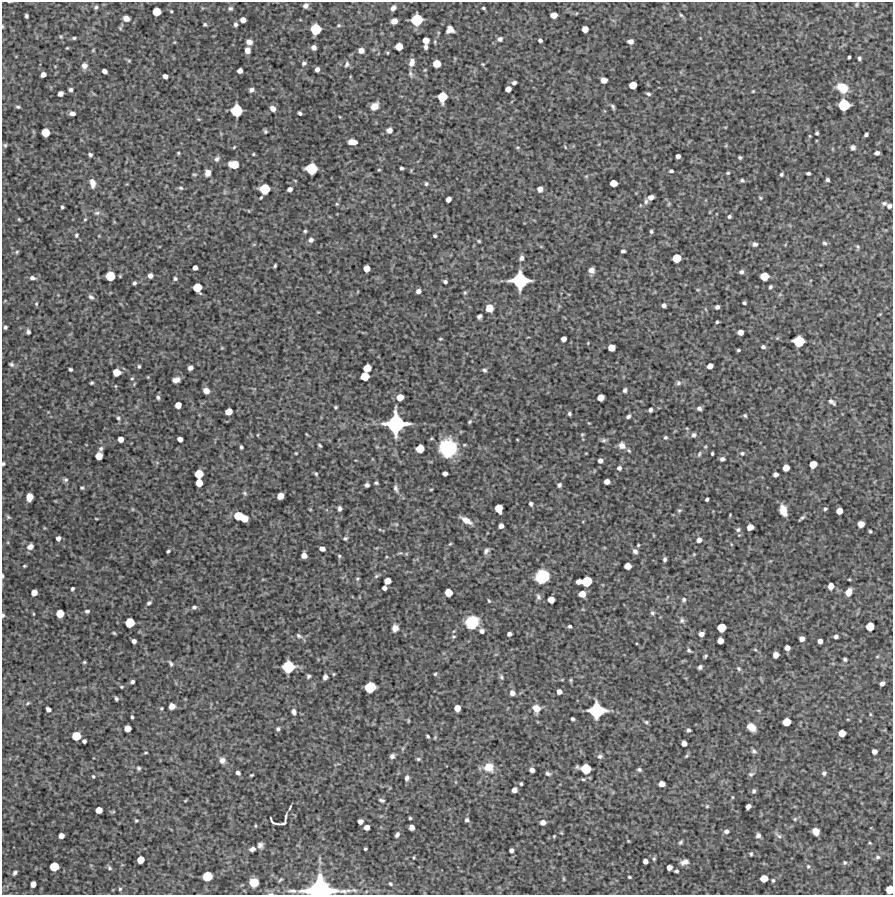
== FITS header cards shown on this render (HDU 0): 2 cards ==
NAXIS1  =                  891 /Length X axis
NAXIS2  =                  893 /Length Y axis

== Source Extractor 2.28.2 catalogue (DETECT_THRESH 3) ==
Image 891 x 893 px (HDU 0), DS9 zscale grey, 1 PNG px = 1 image px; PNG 895 x 897 px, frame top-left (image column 1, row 893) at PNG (2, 2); no overlay
Background 5290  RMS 280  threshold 852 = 3 sigma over >= 5 px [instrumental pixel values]
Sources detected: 471; all 471 listed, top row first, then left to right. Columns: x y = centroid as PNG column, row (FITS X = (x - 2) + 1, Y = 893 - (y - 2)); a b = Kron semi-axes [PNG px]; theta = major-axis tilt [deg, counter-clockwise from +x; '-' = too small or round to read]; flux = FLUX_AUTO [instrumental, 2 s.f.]
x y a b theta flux
857 4 6 5 - 2.7e+04
306 6 5 4 - 6.9e+04
96 7 5 4 - 3.4e+04
230 8 7 6 - 4.3e+04
393 8 5 4 - 7.7e+04
483 8 3 3 - 2.7e+04
171 11 3 3 - 2.0e+04
157 12 6 6 - 3.2e+05
554 15 6 5 - 1.6e+05
681 15 6 4 -44 2.7e+04
26 16 4 3 - 3.8e+04
126 18 6 5 - 1.1e+05
243 20 5 5 - 1.2e+05
417 20 8 8 - 7.0e+05
394 21 6 5 - 1.1e+05
205 24 4 4 - 2.9e+04
235 24 5 4 - 4.9e+04
339 25 6 4 1 2.6e+04
2 26 4 3 - 1.6e+04
120 28 5 4 - 2.2e+04
316 29 8 7 - 5.9e+05
585 29 5 5 - 1.5e+05
450 30 8 7 - 1.4e+05
61 36 6 4 -1 2.2e+04
74 38 4 3 - 2.7e+04
500 39 5 5 - 6.2e+04
426 40 5 5 - 1.7e+05
540 40 4 3 - 4.6e+04
630 41 5 4 - 8.2e+04
249 42 6 5 - 9.5e+04
399 46 6 5 - 2.4e+05
314 47 5 4 - 7.2e+04
426 47 5 3 - 5.5e+04
67 48 3 3 - 1.5e+04
93 50 5 4 - 1.8e+04
247 50 6 5 - 1.2e+05
361 50 6 6 - 9.0e+04
387 53 5 3 - 2.0e+04
849 57 3 3 - 2.9e+04
859 58 4 3 - 3.4e+04
129 61 5 4 - 2.1e+04
412 62 9 6 77 1.1e+05
304 63 5 5 - 4.6e+04
347 64 10 5 67 5.9e+04
437 64 6 6 - 2.8e+05
483 64 4 4 - 1.8e+04
84 66 7 6 - 8.9e+04
317 69 5 4 - 7.6e+04
104 71 5 4 - 8.1e+04
240 71 5 4 - 1.0e+05
43 74 5 4 - 1.1e+05
410 74 9 5 -77 4.9e+04
165 76 4 4 - 7.8e+04
604 80 5 5 - 1.5e+05
514 83 4 3 - 5.2e+04
633 85 6 5 - 2.4e+05
842 88 10 8 -32 3.7e+05
508 89 5 5 - 1.3e+05
71 90 4 4 - 4.5e+04
251 90 5 4 - 6.1e+04
753 91 3 2 - 1.7e+04
60 94 5 4 - 9.9e+04
648 94 4 3 - 3.6e+04
442 97 8 6 80 4.2e+05
844 105 8 8 - 6.6e+05
374 106 8 6 39 1.8e+05
18 107 5 3 - 3.1e+04
613 107 5 3 - 3.6e+04
273 108 6 5 - 1.1e+05
236 110 8 8 - 7.1e+05
72 113 5 4 - 7.9e+04
300 113 4 3 - 4.3e+04
340 117 4 2 - 1.5e+04
389 130 6 5 - 1.0e+05
265 131 5 4 - 3.0e+04
45 132 6 6 - 3.3e+05
817 133 3 3 - 2.9e+04
866 134 4 3 - 4.7e+04
352 142 9 5 -4 1.7e+05
5 145 5 5 - 3.1e+04
234 147 5 3 - 1.9e+04
518 147 5 3 - 1.9e+04
565 147 5 3 - 1.6e+04
853 147 5 4 - 5.1e+04
178 153 3 3 - 2.0e+04
877 153 5 4 - 6.5e+04
253 154 3 2 - 1.9e+04
90 155 4 4 - 4.0e+04
678 156 4 4 - 6.8e+04
740 157 3 3 - 3.0e+04
217 159 8 6 48 5.0e+04
234 164 8 6 -5 3.9e+05
401 168 4 3 - 3.5e+04
311 169 8 7 - 6.4e+05
379 170 4 4 - 1.9e+04
671 171 4 3 - 3.5e+04
208 173 6 5 - 1.2e+05
728 173 4 3 - 2.5e+04
808 173 4 3 - 3.7e+04
194 174 6 3 0 2.1e+04
781 174 4 3 - 3.3e+04
586 176 6 4 -18 2.1e+04
742 180 5 4 - 3.0e+04
827 180 4 3 - 4.0e+04
92 183 10 6 -81 1.4e+05
613 183 6 5 - 2.1e+05
426 184 5 5 - 3.3e+04
181 188 6 4 -16 3.0e+04
265 189 7 7 - 5.4e+05
290 189 5 4 - 7.3e+04
540 189 5 5 - 1.1e+05
651 197 6 4 22 9.6e+04
261 198 4 2 - 2.2e+04
760 198 5 4 - 2.1e+04
448 199 5 4 - 1.0e+05
646 201 9 5 87 4.9e+04
884 203 7 5 17 4.0e+04
337 204 5 5 - 2.3e+04
669 204 5 5 - 2.5e+04
889 206 4 4 - 6.3e+04
62 207 3 3 - 3.0e+04
710 212 5 3 - 1.6e+04
97 213 9 5 1 5.5e+04
729 216 4 4 - 3.9e+04
19 219 5 4 - 2.1e+04
85 219 4 4 - 1.9e+04
305 231 4 3 - 2.7e+04
651 231 3 3 - 3.3e+04
76 235 7 5 78 3.3e+04
435 236 3 3 - 3.1e+04
311 240 5 5 - 6.5e+04
479 241 5 4 - 2.2e+04
824 243 6 5 - 3.8e+04
755 244 6 5 - 5.2e+04
857 247 7 5 -55 3.2e+04
623 251 4 3 - 4.3e+04
17 252 6 5 - 2.7e+04
521 258 7 5 82 5.9e+04
677 258 6 6 - 3.4e+05
275 266 4 3 - 2.8e+04
195 268 4 4 - 8.6e+04
367 268 5 5 - 1.7e+05
591 270 5 5 - 1.0e+05
741 272 4 4 - 4.8e+04
110 276 7 6 - 4.2e+05
150 276 4 4 - 7.7e+04
764 276 6 6 - 3.3e+05
32 278 7 5 -9 6.3e+04
175 279 4 4 - 3.5e+04
520 281 12 11 - 1.2e+06
445 282 4 3 - 4.1e+04
134 283 4 3 - 3.4e+04
197 287 7 6 - 3.6e+05
770 287 4 3 - 3.5e+04
698 290 5 3 - 1.9e+04
418 291 4 4 - 7.5e+04
465 293 6 4 69 2.7e+04
91 297 8 5 -40 4.8e+04
744 303 4 3 - 3.3e+04
36 304 6 4 -70 2.5e+04
664 305 4 4 - 6.6e+04
717 307 4 4 - 5.6e+04
489 308 6 6 - 2.4e+05
880 314 5 3 - 1.6e+04
479 316 5 4 - 5.2e+04
717 322 3 3 - 2.6e+04
5 327 4 3 - 3.3e+04
28 332 5 4 - 5.0e+04
740 332 5 5 - 1.2e+05
777 338 5 4 - 2.1e+04
440 339 4 2 - 2.0e+04
564 339 5 4 - 1.0e+05
799 341 8 8 - 6.4e+05
588 343 3 3 - 1.3e+04
763 347 4 3 - 4.5e+04
222 348 5 3 - 1.7e+04
611 348 5 5 - 2.0e+05
738 350 3 3 - 2.8e+04
11 364 7 4 -31 3.7e+04
139 366 4 3 - 2.9e+04
710 366 5 4 - 1.2e+05
190 368 5 4 - 8.0e+04
367 368 6 5 - 2.5e+05
70 369 3 3 - 3.6e+04
484 370 5 4 - 3.6e+04
116 372 6 5 - 2.5e+05
365 376 6 6 - 3.1e+05
148 377 4 4 - 1.6e+04
132 378 5 4 - 2.6e+04
176 380 7 5 17 1.0e+05
91 383 4 3 - 2.5e+04
678 383 7 6 - 4.7e+04
625 390 5 4 - 4.1e+04
206 391 5 5 - 1.4e+05
158 397 6 4 -72 4.4e+04
400 397 6 5 - 2.0e+05
600 398 6 5 - 1.7e+05
832 402 9 4 -38 5.8e+04
178 405 5 5 - 1.6e+05
335 407 3 3 - 2.6e+04
699 408 4 4 - 5.2e+04
650 410 4 4 - 4.8e+04
229 411 6 5 - 1.9e+05
569 414 3 3 - 3.0e+04
745 415 4 3 - 2.8e+04
628 416 4 3 - 4.4e+04
118 418 7 5 -65 3.9e+04
470 422 5 3 - 2.5e+04
589 423 4 3 - 1.5e+04
396 424 14 14 - 1.9e+06
582 434 5 4 - 2.2e+04
258 435 5 3 - 1.5e+04
694 435 6 5 - 4.6e+04
665 437 4 4 - 2.9e+04
121 439 5 5 - 1.2e+05
180 439 5 4 - 9.7e+04
604 440 8 5 10 3.8e+04
320 445 4 2 - 2.5e+04
622 446 8 7 - 1.2e+05
241 447 4 3 - 3.6e+04
448 448 15 14 - 1.2e+06
101 449 7 5 53 4.9e+04
420 449 6 6 - 3.2e+05
296 453 3 2 - 1.6e+04
712 453 3 3 - 2.8e+04
742 453 6 5 - 3.8e+04
699 454 7 3 72 2.7e+04
99 456 6 5 - 2.2e+05
722 459 4 4 - 5.5e+04
600 460 4 4 - 7.2e+04
3 464 3 3 - 2.7e+04
813 464 6 5 - 2.3e+05
619 468 4 4 - 5.6e+04
786 468 5 5 - 1.9e+05
445 473 5 4 - 8.2e+04
199 474 6 6 - 3.4e+05
316 474 5 4 - 2.8e+04
776 474 5 4 - 7.4e+04
66 480 6 5 - 4.0e+04
607 482 5 4 - 1.2e+05
199 483 6 5 - 2.2e+05
376 483 4 3 - 3.0e+04
367 485 4 4 - 5.4e+04
559 485 4 4 - 5.1e+04
82 488 4 3 - 2.4e+04
396 488 9 5 -74 5.3e+04
431 489 4 3 - 1.6e+04
245 493 6 5 - 3.1e+04
280 496 6 5 - 1.9e+05
29 497 7 5 81 2.0e+05
707 499 4 3 - 3.6e+04
531 504 4 4 - 4.6e+04
499 508 7 6 - 3.0e+05
340 509 5 4 - 5.2e+04
825 509 4 3 - 3.1e+04
310 510 5 3 - 1.6e+04
679 510 6 5 - 2.8e+04
783 510 9 6 -73 2.7e+05
839 511 5 5 - 1.8e+05
730 515 4 3 - 1.6e+04
238 516 7 6 - 3.7e+05
8 517 6 5 - 2.7e+04
244 518 6 5 - 2.4e+05
802 518 7 3 40 3.6e+04
96 519 4 2 - 1.5e+04
466 520 12 5 -31 1.5e+05
396 524 5 4 - 2.1e+04
861 524 5 5 - 1.7e+05
501 526 5 4 - 9.7e+04
750 527 5 5 - 1.7e+05
738 530 6 5 - 3.9e+04
870 531 3 3 - 2.3e+04
58 538 4 4 - 7.5e+04
345 538 6 5 - 3.3e+04
699 540 6 5 - 6.3e+04
450 544 6 3 44 2.2e+04
638 545 4 3 - 2.0e+04
30 546 7 5 43 9.8e+04
322 549 5 4 - 9.6e+04
168 551 4 3 - 2.9e+04
486 551 8 5 54 5.9e+04
635 551 6 5 - 5.9e+04
400 553 8 3 12 2.8e+04
694 554 5 4 - 1.8e+04
304 555 5 5 - 1.2e+05
339 556 5 5 - 2.8e+04
665 559 4 3 - 4.2e+04
24 566 3 3 - 2.0e+04
628 566 5 5 - 1.8e+05
3 576 4 2 - 2.6e+04
376 576 8 5 37 3.6e+04
542 576 11 10 - 7.0e+05
357 579 5 4 - 2.2e+04
849 579 4 3 - 1.7e+04
387 581 6 5 - 1.7e+05
579 581 5 4 - 1.1e+05
587 581 7 7 - 5.2e+05
831 586 5 5 - 1.4e+05
384 588 4 4 - 7.3e+04
72 589 4 3 - 3.5e+04
34 592 5 5 - 1.6e+05
448 592 6 6 - 2.5e+05
849 592 7 5 62 1.7e+05
582 594 6 5 - 1.8e+05
538 597 10 6 -72 5.5e+04
684 599 5 5 - 4.2e+04
551 600 5 5 - 1.9e+05
489 601 5 4 - 2.4e+04
149 603 6 4 30 3.7e+04
194 607 6 5 - 4.3e+04
87 611 5 4 - 4.4e+04
60 613 6 6 - 2.8e+05
652 613 6 6 - 3.6e+04
33 614 5 3 - 1.7e+04
3 615 5 3 - 3.3e+04
682 620 8 6 -85 4.9e+04
472 622 11 9 49 7.0e+05
130 623 7 6 - 4.3e+05
570 626 3 3 - 3.5e+04
721 627 6 6 - 3.3e+05
870 627 6 6 - 2.9e+05
395 628 7 6 - 1.1e+05
454 631 5 3 - 1.8e+04
482 631 5 5 - 7.1e+04
114 633 4 4 - 2.2e+04
509 634 4 4 - 6.2e+04
701 634 5 4 - 8.6e+04
299 636 8 5 -32 4.3e+04
836 636 4 4 - 5.8e+04
453 637 5 3 - 2.4e+04
802 639 5 4 - 1.0e+05
134 641 4 4 - 6.6e+04
720 641 5 5 - 1.5e+05
820 641 4 4 - 9.2e+04
787 648 5 5 - 1.1e+05
689 650 4 3 - 3.3e+04
755 650 6 4 -3 2.2e+04
776 655 5 5 - 1.4e+05
705 656 4 3 - 2.5e+04
877 657 5 3 - 1.8e+04
845 659 4 4 - 3.4e+04
84 662 3 3 - 2.2e+04
171 663 7 4 -58 3.9e+04
288 667 9 8 - 7.6e+05
700 667 4 4 - 4.4e+04
739 669 6 5 - 3.3e+04
334 674 4 3 - 2.1e+04
435 674 4 4 - 2.6e+04
308 676 5 4 - 3.7e+04
325 677 5 4 - 6.5e+04
501 677 7 5 -56 3.6e+04
562 680 5 3 - 1.4e+04
571 680 5 4 - 2.4e+04
132 682 4 3 - 4.1e+04
882 683 5 4 - 6.7e+04
121 687 4 3 - 2.0e+04
370 687 8 7 - 6.0e+05
559 692 4 4 - 9.3e+04
512 693 6 6 - 8.3e+04
116 699 4 3 - 3.5e+04
28 703 6 4 28 2.8e+04
172 706 5 5 - 1.2e+05
161 708 4 3 - 1.9e+04
457 708 5 5 - 1.6e+05
536 708 8 7 - 1.8e+05
48 709 5 4 - 7.2e+04
596 710 11 10 - 1.1e+06
294 712 7 5 -73 5.5e+04
870 714 5 3 - 2.0e+04
132 717 4 3 - 3.0e+04
573 719 4 3 - 3.1e+04
408 721 6 3 90 1.8e+04
646 722 5 4 - 2.9e+04
786 722 6 6 - 2.9e+05
751 727 8 6 -38 2.3e+05
128 728 5 5 - 1.7e+05
278 729 6 5 - 3.4e+04
689 730 4 4 - 3.8e+04
842 733 6 5 - 2.0e+05
76 736 6 6 - 3.6e+05
428 736 4 2 - 2.8e+04
84 741 4 4 - 4.8e+04
684 743 5 4 - 1.1e+05
754 751 7 5 -47 4.8e+04
874 751 5 4 - 9.7e+04
146 753 4 2 - 1.9e+04
392 756 5 5 - 6.2e+04
600 756 7 6 - 5.4e+04
686 756 6 4 37 2.7e+04
418 759 5 4 - 3.0e+04
222 760 7 7 - 9.3e+04
489 767 10 9 - 2.9e+05
139 768 4 4 - 3.2e+04
586 769 9 7 -12 5.0e+05
532 770 5 4 - 8.3e+04
639 770 4 3 - 3.8e+04
238 773 5 4 - 5.1e+04
824 773 5 5 - 4.5e+04
548 774 6 4 -25 4.4e+04
751 774 8 6 8 4.3e+04
252 775 4 2 - 2.2e+04
93 776 4 3 - 2.2e+04
407 778 7 5 76 5.4e+04
583 779 5 4 - 2.2e+04
521 784 4 3 - 2.9e+04
662 784 5 5 - 1.4e+05
514 790 5 4 - 1.0e+05
754 791 5 4 - 4.0e+04
732 797 5 3 - 1.8e+04
382 800 8 4 -17 3.7e+04
185 801 5 3 - 1.7e+04
707 806 5 5 - 2.3e+04
748 806 5 4 - 8.7e+04
290 807 6 3 64 2.2e+04
99 810 5 5 - 1.8e+05
113 812 6 3 18 1.9e+04
286 816 7 2 80 3.5e+04
410 818 3 3 - 2.3e+04
795 819 5 4 - 2.6e+04
136 820 3 3 - 2.4e+04
467 820 4 4 - 4.4e+04
360 821 5 4 - 8.7e+04
273 822 12 4 -33 4.5e+04
543 822 5 5 - 1.0e+05
283 823 6 3 22 3.8e+04
255 826 5 2 - 1.8e+04
367 827 5 4 - 1.1e+05
412 827 5 5 - 9.7e+04
726 831 6 5 - 6.3e+04
816 831 6 5 - 1.7e+05
397 835 7 5 57 5.2e+04
758 835 5 5 - 6.3e+04
61 836 5 5 - 1.0e+05
554 836 5 3 - 1.8e+04
778 836 12 5 -40 5.7e+04
628 841 3 3 - 1.6e+04
681 842 6 4 56 3.4e+04
870 843 4 3 - 1.7e+04
260 845 6 5 - 6.1e+04
252 849 5 4 - 7.4e+04
365 849 3 3 - 2.6e+04
511 850 4 4 - 5.9e+04
751 854 4 3 - 2.6e+04
414 857 4 3 - 1.9e+04
878 857 6 5 - 3.6e+04
654 859 6 4 70 3.0e+04
140 860 6 5 - 2.1e+05
320 861 12 4 -78 5.4e+04
645 861 4 4 - 8.2e+04
684 862 12 7 19 1.0e+05
845 862 4 4 - 2.9e+04
54 866 6 6 - 3.8e+05
808 866 5 4 - 2.2e+04
669 867 5 4 - 9.9e+04
109 868 7 4 -46 3.7e+04
676 871 4 3 - 3.2e+04
15 873 5 3 - 4.4e+04
207 876 7 6 - 4.5e+05
629 877 3 3 - 2.3e+04
764 878 6 5 - 2.2e+05
563 879 6 3 -82 2.0e+04
280 880 6 3 44 2.5e+04
773 880 4 3 - 2.6e+04
254 882 7 7 - 2.8e+05
33 884 5 4 - 1.1e+05
390 884 6 4 -45 3.0e+04
120 889 5 5 - 3.0e+04
320 889 24 13 -2 2.9e+06
890 889 6 5 - 2.9e+05
292 891 15 5 -4 8.2e+04
271 894 7 3 7 2.8e+04
At the frame edge (FLAGS 8, measured only in part): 7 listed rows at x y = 2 26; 3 464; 3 576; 3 615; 320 889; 890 889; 271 894